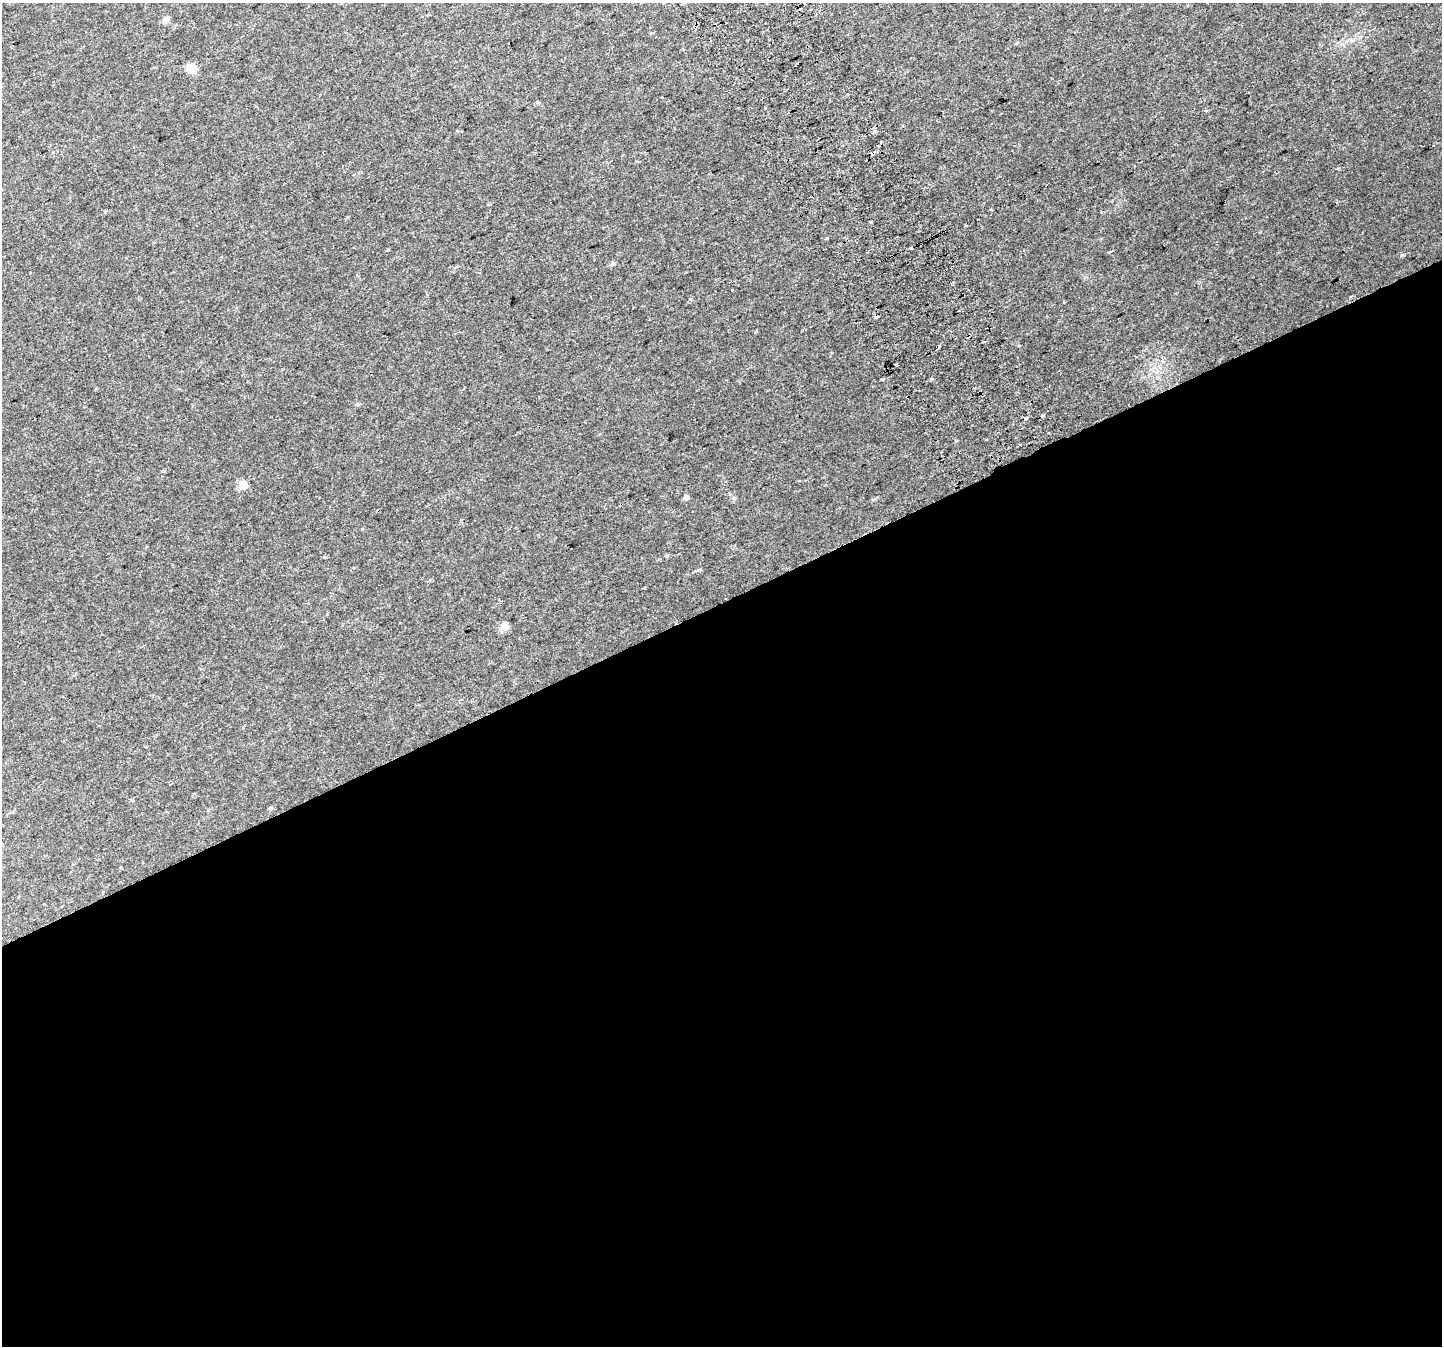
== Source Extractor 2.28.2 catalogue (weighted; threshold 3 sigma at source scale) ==
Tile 15 of 4 x 4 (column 3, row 4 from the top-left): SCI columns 2920-4359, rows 180-1523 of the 5835 x 5676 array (HDU 1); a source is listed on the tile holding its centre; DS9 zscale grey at full resolution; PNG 1444 x 1348 px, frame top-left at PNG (2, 3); no overlay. Shown black and unused: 55% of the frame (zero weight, under 2 of 3 exposures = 2% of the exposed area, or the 3 px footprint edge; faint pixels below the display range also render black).
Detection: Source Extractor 2.28.2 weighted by HDU 2 'WHT'; one run over the whole footprint, this tile lists its part. Background 0.0434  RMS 0.0093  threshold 0.042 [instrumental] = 3 sigma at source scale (4.5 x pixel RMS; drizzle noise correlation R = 1.50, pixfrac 1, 0.0396/0.0396 arcsec/px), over >= 5 px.
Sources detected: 28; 8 cosmic-ray / hot-pixel residue — not listed; the other 20 listed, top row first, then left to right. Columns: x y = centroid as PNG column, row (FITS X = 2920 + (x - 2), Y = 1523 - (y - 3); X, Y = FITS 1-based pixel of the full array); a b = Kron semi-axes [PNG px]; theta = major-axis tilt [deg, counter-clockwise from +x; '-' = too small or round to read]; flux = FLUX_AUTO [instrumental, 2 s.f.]
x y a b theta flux
165 20 9 7 44 3.6
1017 43 5 3 - 0.91
191 68 8 8 - 13
765 108 3 3 - 3.6
1206 110 3 3 - 2.7
875 131 6 4 -89 1.6
870 222 3 3 - 5
911 248 3 3 - 5.8
1109 252 4 3 - 0.73
1402 255 5 4 - 1.1
612 263 6 5 - 2
895 364 3 2 - 1
1042 416 3 3 - 4.3
1026 418 3 3 - 4.8
163 471 4 4 - 0.97
243 485 6 6 - 17
685 497 7 6 - 1.9
666 556 5 4 - 1
504 626 12 9 -58 4.3
271 808 5 4 - 1.2
Unlisted compact peaks at least as high as the median listed source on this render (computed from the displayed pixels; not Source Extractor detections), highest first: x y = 882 379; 827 238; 690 299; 931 379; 734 498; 698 570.